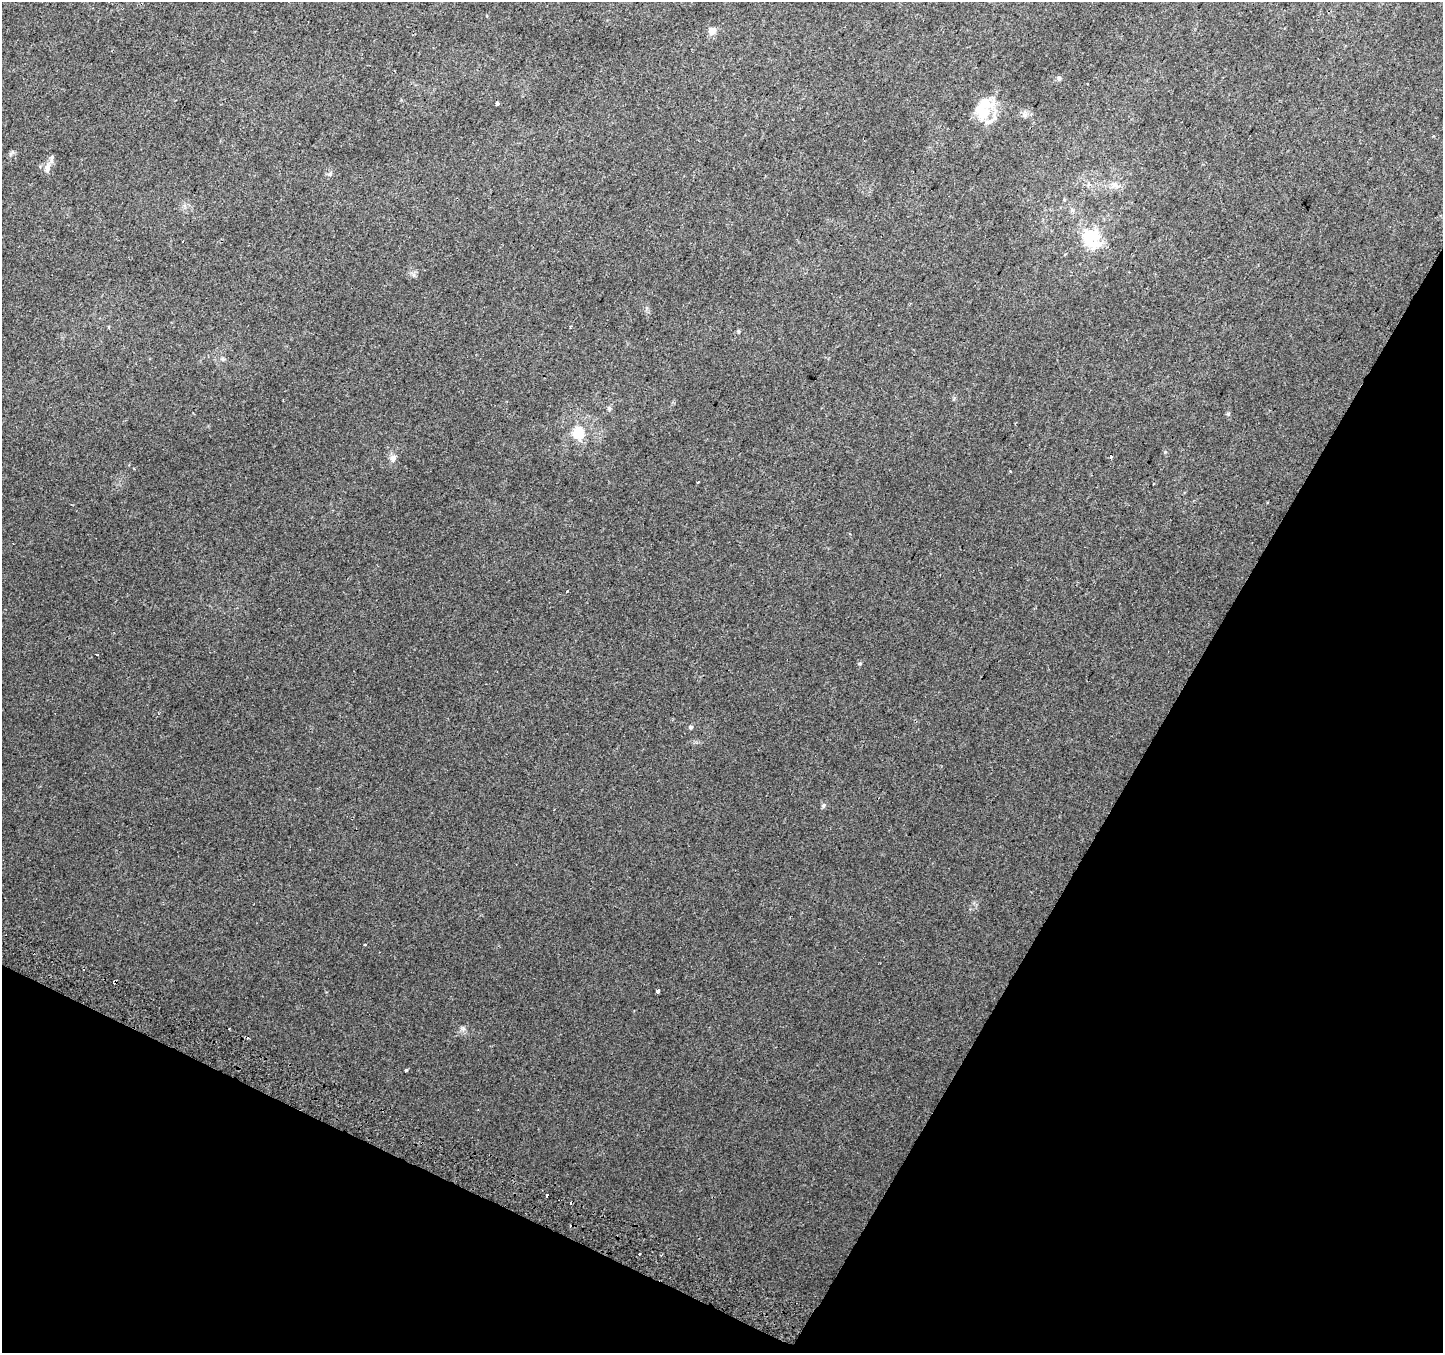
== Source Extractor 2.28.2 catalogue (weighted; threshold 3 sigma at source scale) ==
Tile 15 of 4 x 4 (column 3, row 4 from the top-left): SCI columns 2913-4353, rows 303-1653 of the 5817 x 5943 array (HDU 1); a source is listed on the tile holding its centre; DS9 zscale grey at full resolution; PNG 1445 x 1355 px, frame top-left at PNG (2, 2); no overlay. Shown black and unused: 26% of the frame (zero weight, under 2 of 3 exposures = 2% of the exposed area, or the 3 px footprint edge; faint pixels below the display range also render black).
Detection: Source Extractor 2.28.2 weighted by HDU 2 'WHT'; one run over the whole footprint, this tile lists its part. Background 0.00904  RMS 0.004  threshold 0.0181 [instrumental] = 3 sigma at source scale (4.5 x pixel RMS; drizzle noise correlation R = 1.50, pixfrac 1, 0.0396/0.0396 arcsec/px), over >= 5 px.
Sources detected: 32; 2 inside a brighter object's white glare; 3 cosmic-ray / hot-pixel residue — not listed; the other 27 listed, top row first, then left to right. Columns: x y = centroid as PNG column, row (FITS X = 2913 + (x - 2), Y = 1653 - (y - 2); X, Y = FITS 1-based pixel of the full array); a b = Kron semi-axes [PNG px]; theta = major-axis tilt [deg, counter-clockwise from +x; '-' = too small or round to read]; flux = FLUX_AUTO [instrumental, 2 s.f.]
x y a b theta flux
712 31 8 8 - 2.8
1059 78 7 5 75 0.81
497 103 4 3 - 1.2
986 112 29 12 68 9.3
1024 114 9 6 7 1.3
47 168 13 8 79 2.7
330 174 7 6 - 0.98
1114 185 11 8 31 2.1
1091 238 32 23 -55 16
738 331 5 4 - 0.51
223 359 6 5 - 0.73
609 409 7 5 -64 0.72
1228 414 5 5 - 0.53
578 433 15 13 79 8.6
1111 457 3 3 - 0.57
393 458 9 8 - 1.8
698 482 3 2 - 0.3
567 591 3 2 - 0.26
860 664 5 5 - 0.55
690 727 5 5 - 0.8
823 805 6 5 - 0.91
365 945 3 3 - 0.37
658 991 4 3 - 2.8
463 1029 8 6 -44 1.1
406 1070 3 3 - 3.7
547 1195 3 3 - 1.3
640 1254 3 2 - 0.63
Unlisted compact peaks at least as high as the median listed source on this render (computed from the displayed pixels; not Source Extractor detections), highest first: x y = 1165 452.